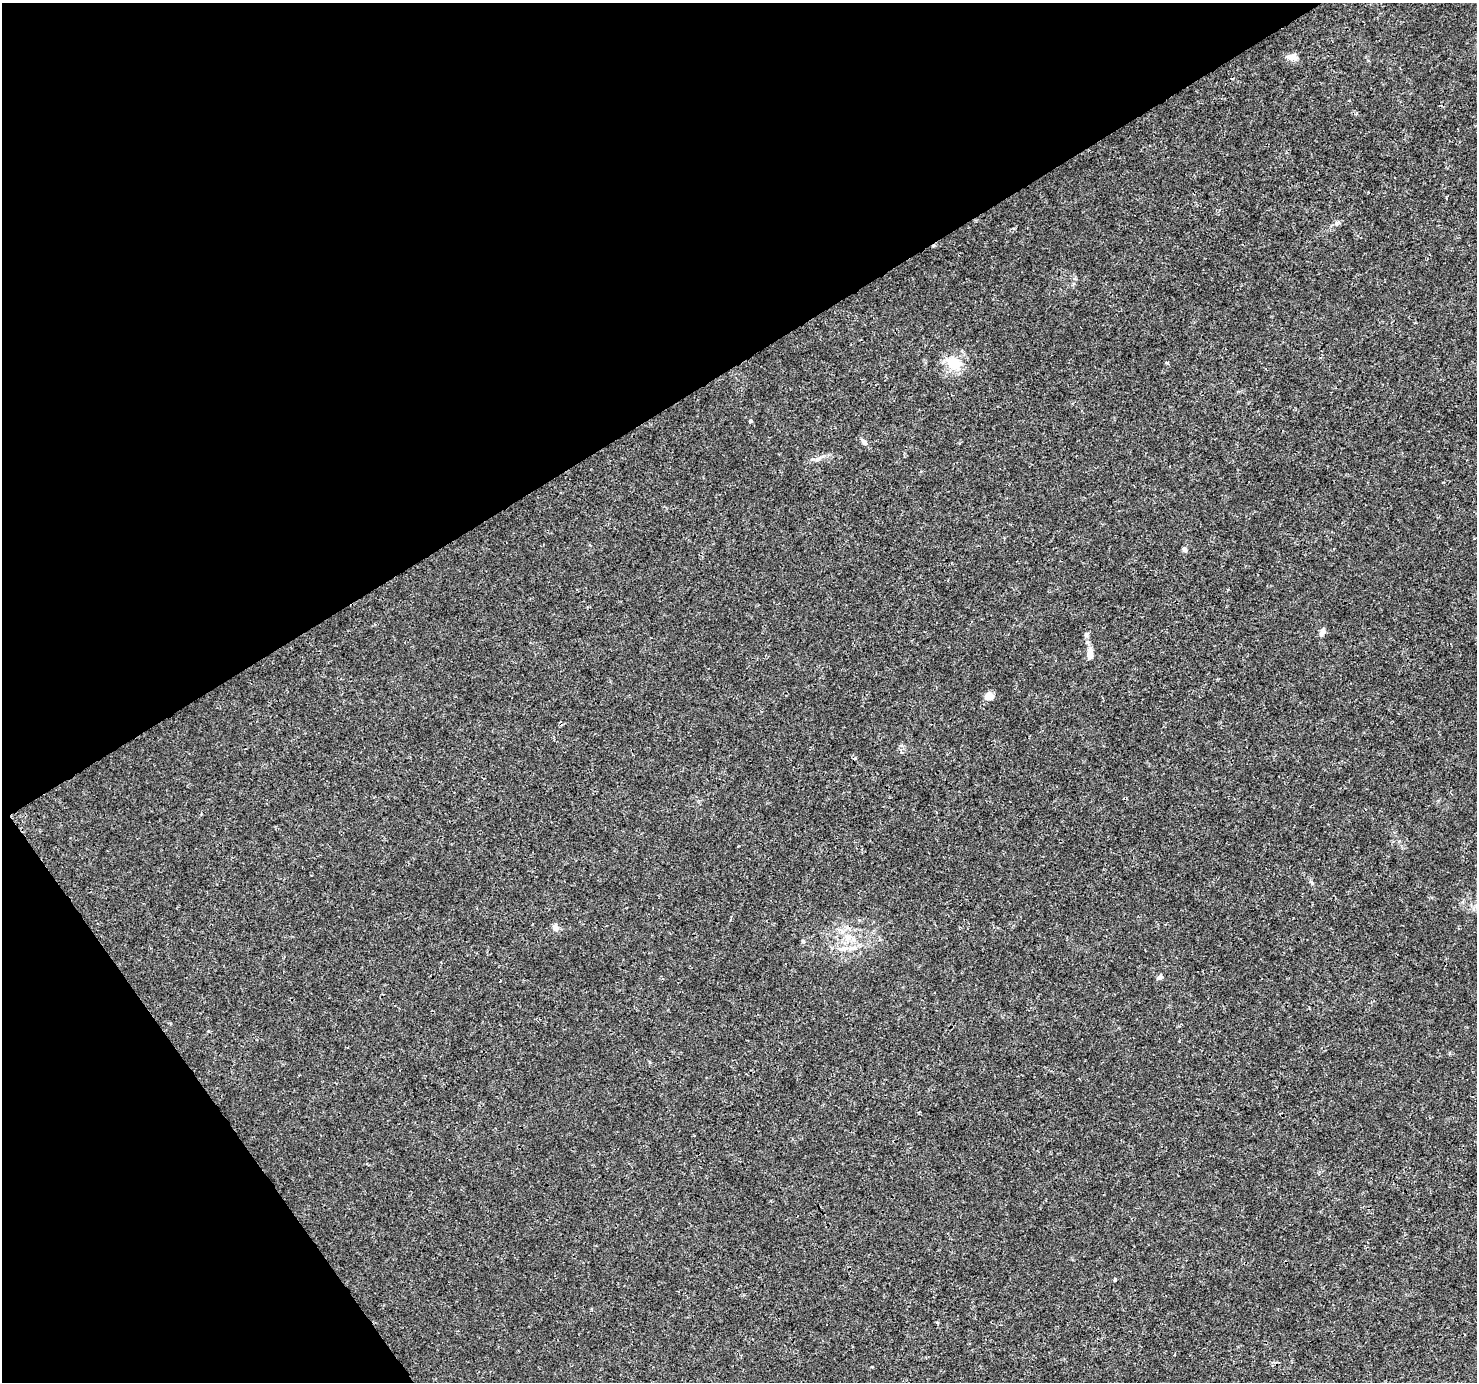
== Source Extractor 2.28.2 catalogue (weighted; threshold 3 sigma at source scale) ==
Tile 5 of 4 x 4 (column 1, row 2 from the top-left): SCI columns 5-1479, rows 2941-4320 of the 5904 x 5819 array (HDU 1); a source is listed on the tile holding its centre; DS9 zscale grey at full resolution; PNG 1479 x 1384 px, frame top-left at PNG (2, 3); no overlay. Shown black and unused: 32% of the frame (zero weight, under 3 of 4 exposures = <1% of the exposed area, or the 3 px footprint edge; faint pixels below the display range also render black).
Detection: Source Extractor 2.28.2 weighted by HDU 2 'WHT'; one run over the whole footprint, this tile lists its part. Background 0.00295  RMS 0.0011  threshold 0.00484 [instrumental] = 3 sigma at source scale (4.5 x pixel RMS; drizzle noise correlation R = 1.50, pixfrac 1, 0.0396/0.0396 arcsec/px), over >= 5 px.
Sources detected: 18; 1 cosmic-ray / hot-pixel residue — not listed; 1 inside a brighter listed object's ellipse — not listed separately; the other 16 listed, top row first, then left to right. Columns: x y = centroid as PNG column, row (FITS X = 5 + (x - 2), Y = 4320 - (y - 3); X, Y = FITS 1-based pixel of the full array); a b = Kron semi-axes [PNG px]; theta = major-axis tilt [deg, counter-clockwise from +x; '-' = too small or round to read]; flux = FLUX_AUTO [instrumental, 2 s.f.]
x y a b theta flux
1292 57 15 8 -12 0.69
954 364 20 17 -26 2.4
750 421 4 4 - 0.2
864 442 7 5 -42 0.45
1184 549 6 6 - 0.31
1322 632 11 6 69 0.44
1087 634 7 5 28 0.23
1090 654 14 7 87 0.85
989 696 10 8 10 0.73
1312 883 7 4 -61 0.19
555 928 8 7 - 0.62
848 937 11 9 0 0.98
803 941 6 3 -19 0.11
842 949 15 6 4 0.76
1160 977 9 5 33 0.27
1115 1279 3 3 - 0.23
Unlisted compact peaks at least as high as the median listed source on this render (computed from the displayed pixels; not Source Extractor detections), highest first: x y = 1167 363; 1336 223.